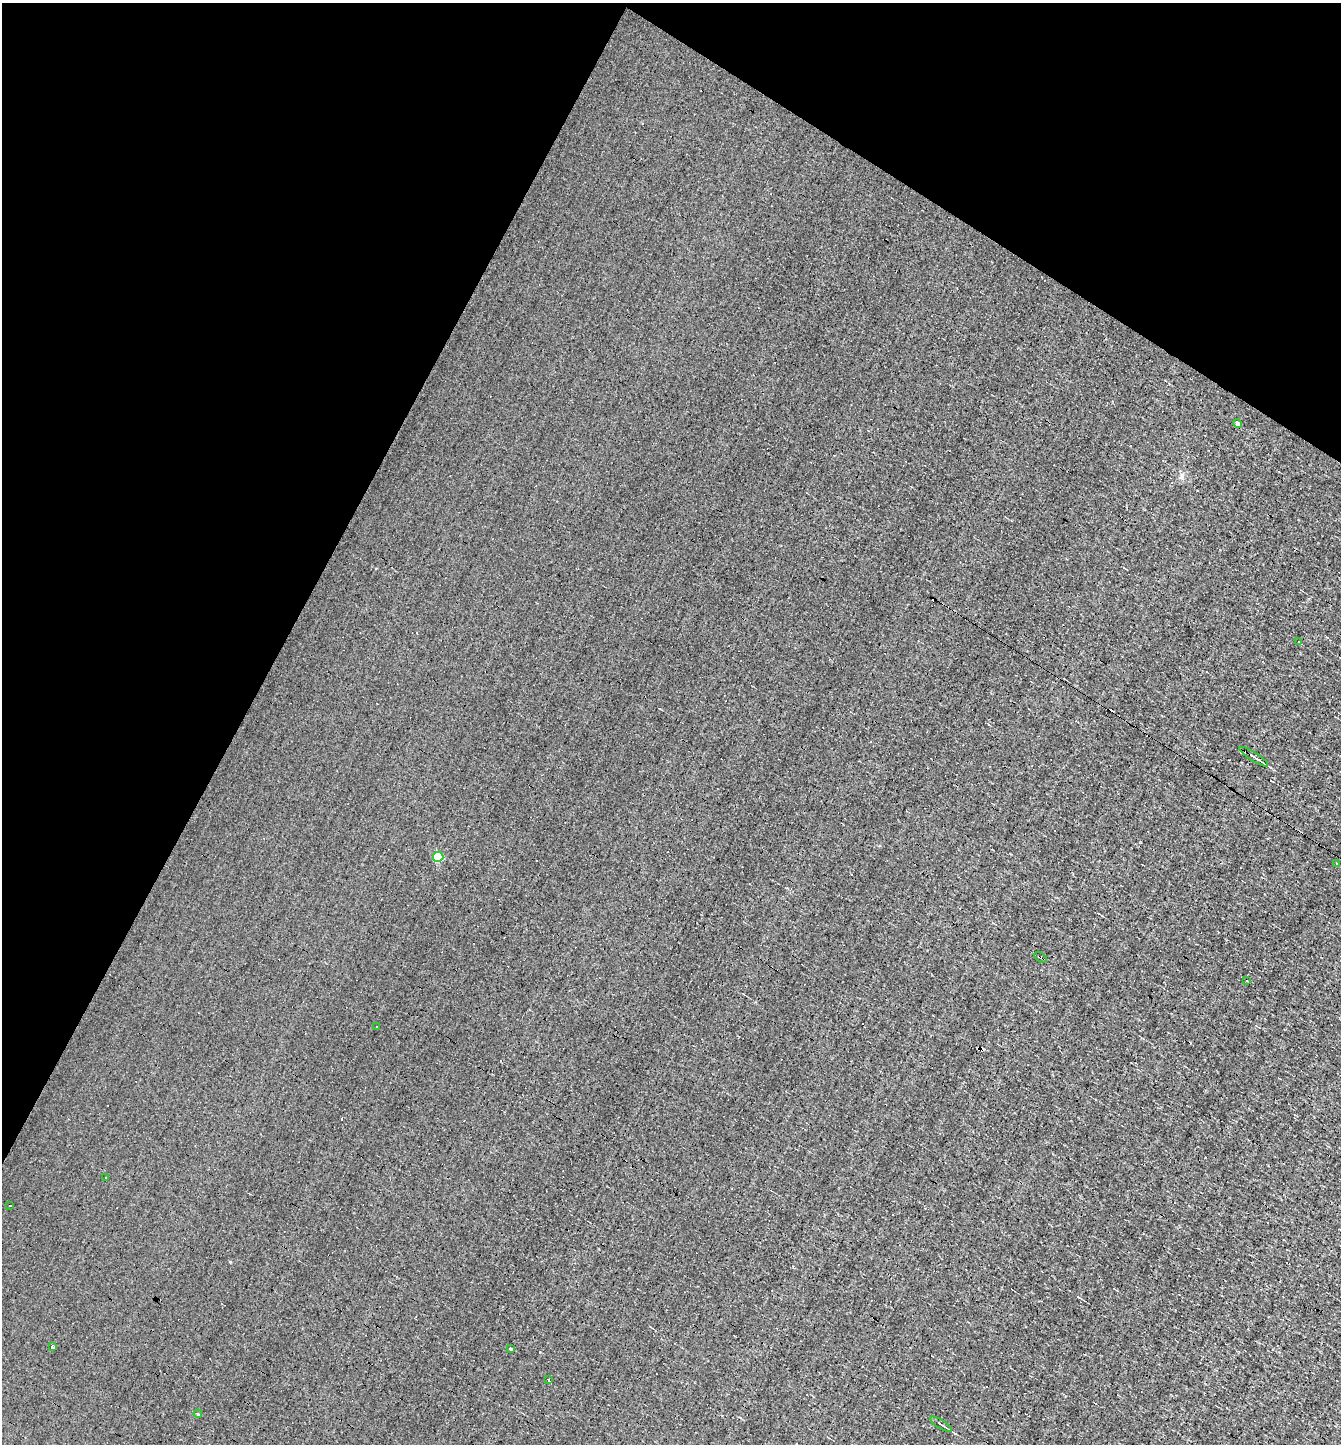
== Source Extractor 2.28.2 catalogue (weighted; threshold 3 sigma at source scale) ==
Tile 2 of 4 x 4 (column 2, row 1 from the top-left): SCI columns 1477-2815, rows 4326-5767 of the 5770 x 5767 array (HDU 1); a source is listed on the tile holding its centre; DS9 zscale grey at full resolution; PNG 1343 x 1446 px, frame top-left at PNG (2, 3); each listed source drawn as its Kron ellipse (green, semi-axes under 4 px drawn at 4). Shown black and unused: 28% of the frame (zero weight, under 3 of 4 exposures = <1% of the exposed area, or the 3 px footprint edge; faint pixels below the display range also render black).
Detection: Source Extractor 2.28.2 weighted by HDU 2 'WHT'; one run over the whole footprint, this tile lists its part. Background -6.74e-04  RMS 0.038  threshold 0.171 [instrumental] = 3 sigma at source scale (4.5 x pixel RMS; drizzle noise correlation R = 1.50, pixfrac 1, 0.05/0.05 arcsec/px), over >= 5 px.
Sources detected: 29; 14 cosmic-ray / hot-pixel residue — neither listed nor drawn; the other 15 listed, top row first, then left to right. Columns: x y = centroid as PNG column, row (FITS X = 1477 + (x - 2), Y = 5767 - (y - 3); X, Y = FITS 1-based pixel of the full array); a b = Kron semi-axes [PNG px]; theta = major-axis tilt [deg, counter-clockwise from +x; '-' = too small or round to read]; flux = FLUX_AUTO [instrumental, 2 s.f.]
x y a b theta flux
1237 423 4 4 - 11
1298 642 3 3 - 27
1254 757 17 3 -33 19
438 857 5 5 - 210
1336 863 3 2 - 4.3
1040 957 7 2 -31 6.5
1246 981 3 3 - 8.4
376 1026 3 3 - 10
106 1177 3 2 - 4.5
10 1206 3 2 - 3.5
52 1347 3 3 - 5.7
511 1349 3 3 - 6.7
548 1380 3 2 - 5.1
198 1414 4 3 - 3.1
941 1424 12 3 -32 8.4
Overlapping masked pixels (flux is a lower limit): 1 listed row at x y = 1040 957
Unlisted compact peaks at least as high as the median listed source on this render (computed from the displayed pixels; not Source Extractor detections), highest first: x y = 230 1262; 1182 475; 540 1352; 793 1267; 1220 550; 1078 1297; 739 1417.